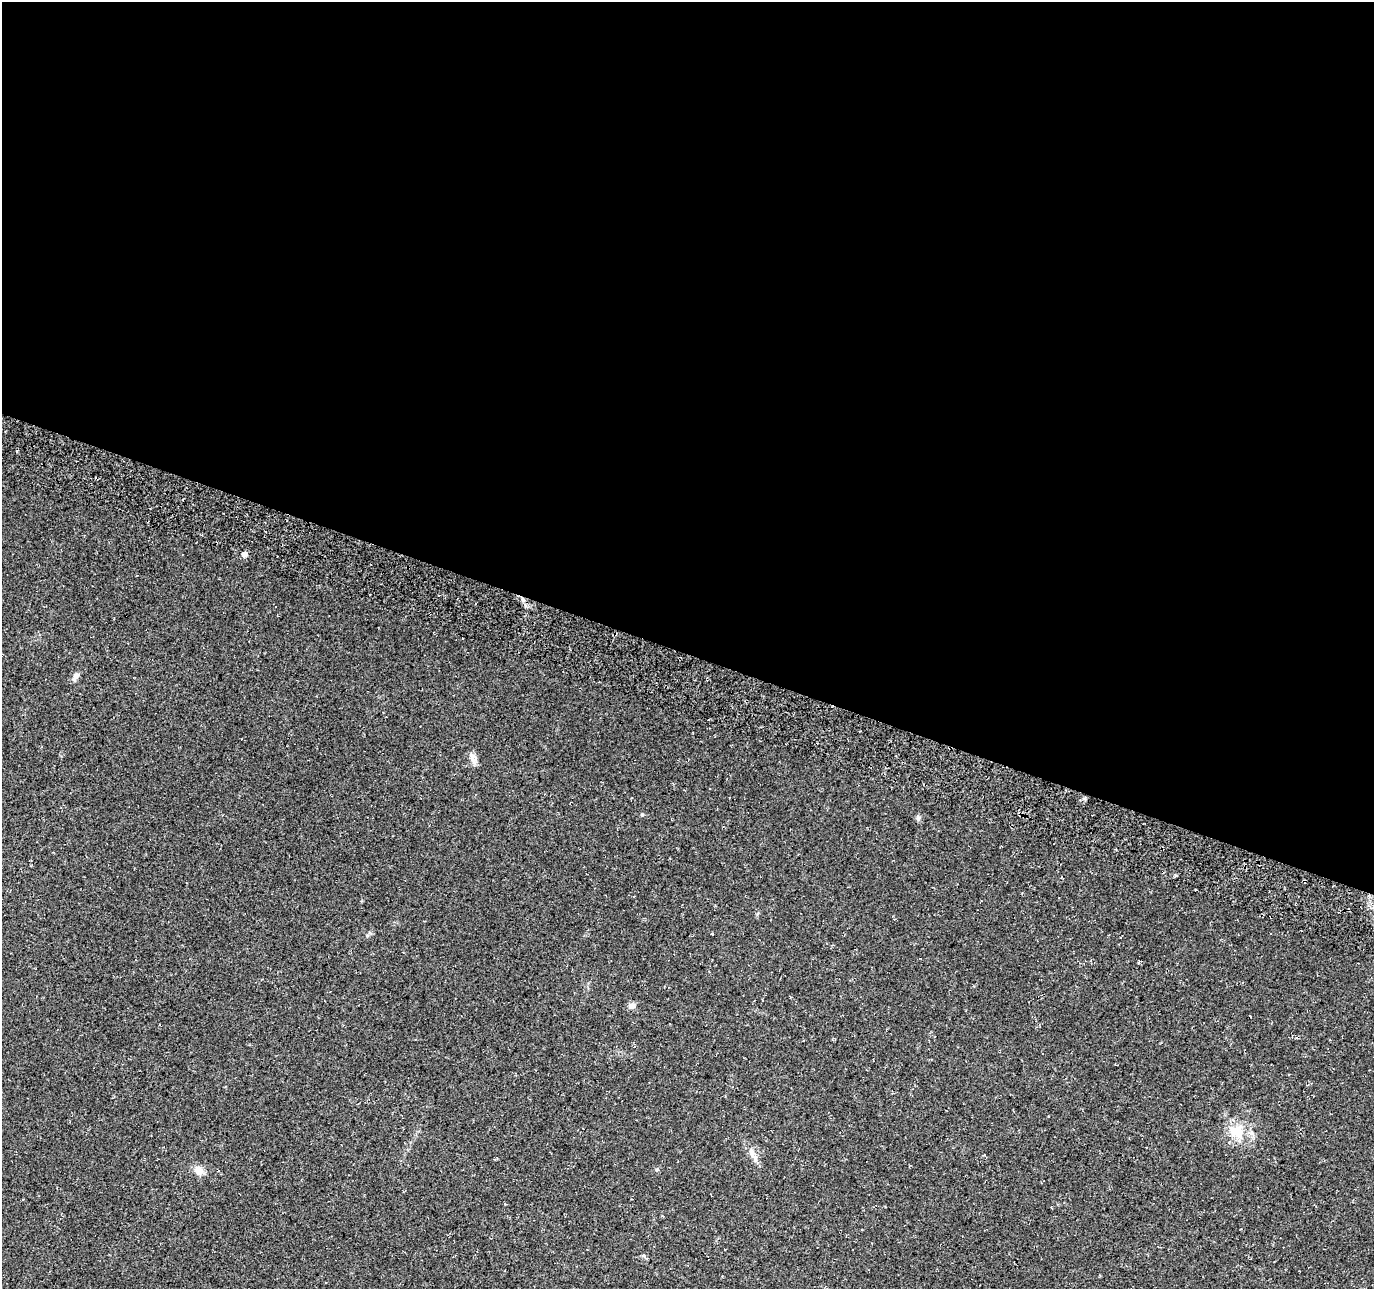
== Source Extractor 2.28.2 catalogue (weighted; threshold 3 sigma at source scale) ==
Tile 3 of 4 x 4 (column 3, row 1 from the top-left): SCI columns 2780-4151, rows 4193-5479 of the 5548 x 5749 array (HDU 1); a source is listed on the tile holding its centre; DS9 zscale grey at full resolution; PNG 1376 x 1291 px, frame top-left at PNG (2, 2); no overlay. Shown black and unused: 51% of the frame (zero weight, under 3 of 4 exposures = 4% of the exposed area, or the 3 px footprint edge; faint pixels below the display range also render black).
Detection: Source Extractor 2.28.2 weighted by HDU 2 'WHT'; one run over the whole footprint, this tile lists its part. Background 0.0805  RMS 0.0079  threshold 0.0355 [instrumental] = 3 sigma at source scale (4.5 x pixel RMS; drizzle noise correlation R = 1.50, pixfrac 1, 0.0396/0.0396 arcsec/px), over >= 5 px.
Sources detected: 10; all 10 listed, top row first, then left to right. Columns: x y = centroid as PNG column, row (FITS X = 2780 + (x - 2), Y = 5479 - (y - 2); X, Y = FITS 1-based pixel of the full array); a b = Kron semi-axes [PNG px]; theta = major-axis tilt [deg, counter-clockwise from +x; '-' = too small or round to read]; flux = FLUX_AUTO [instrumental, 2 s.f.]
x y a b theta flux
17 451 4 2 - 0.91
244 554 5 5 - 4.9
76 676 11 7 55 3
473 758 13 10 -58 4.5
918 818 8 6 -87 1.9
632 1006 9 7 28 3.3
1236 1132 18 16 -11 19
752 1152 14 6 -75 4.8
657 1169 6 4 1 0.86
198 1170 12 11 - 5.9
Unlisted compact peaks at least as high as the median listed source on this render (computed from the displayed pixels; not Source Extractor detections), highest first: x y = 642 815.